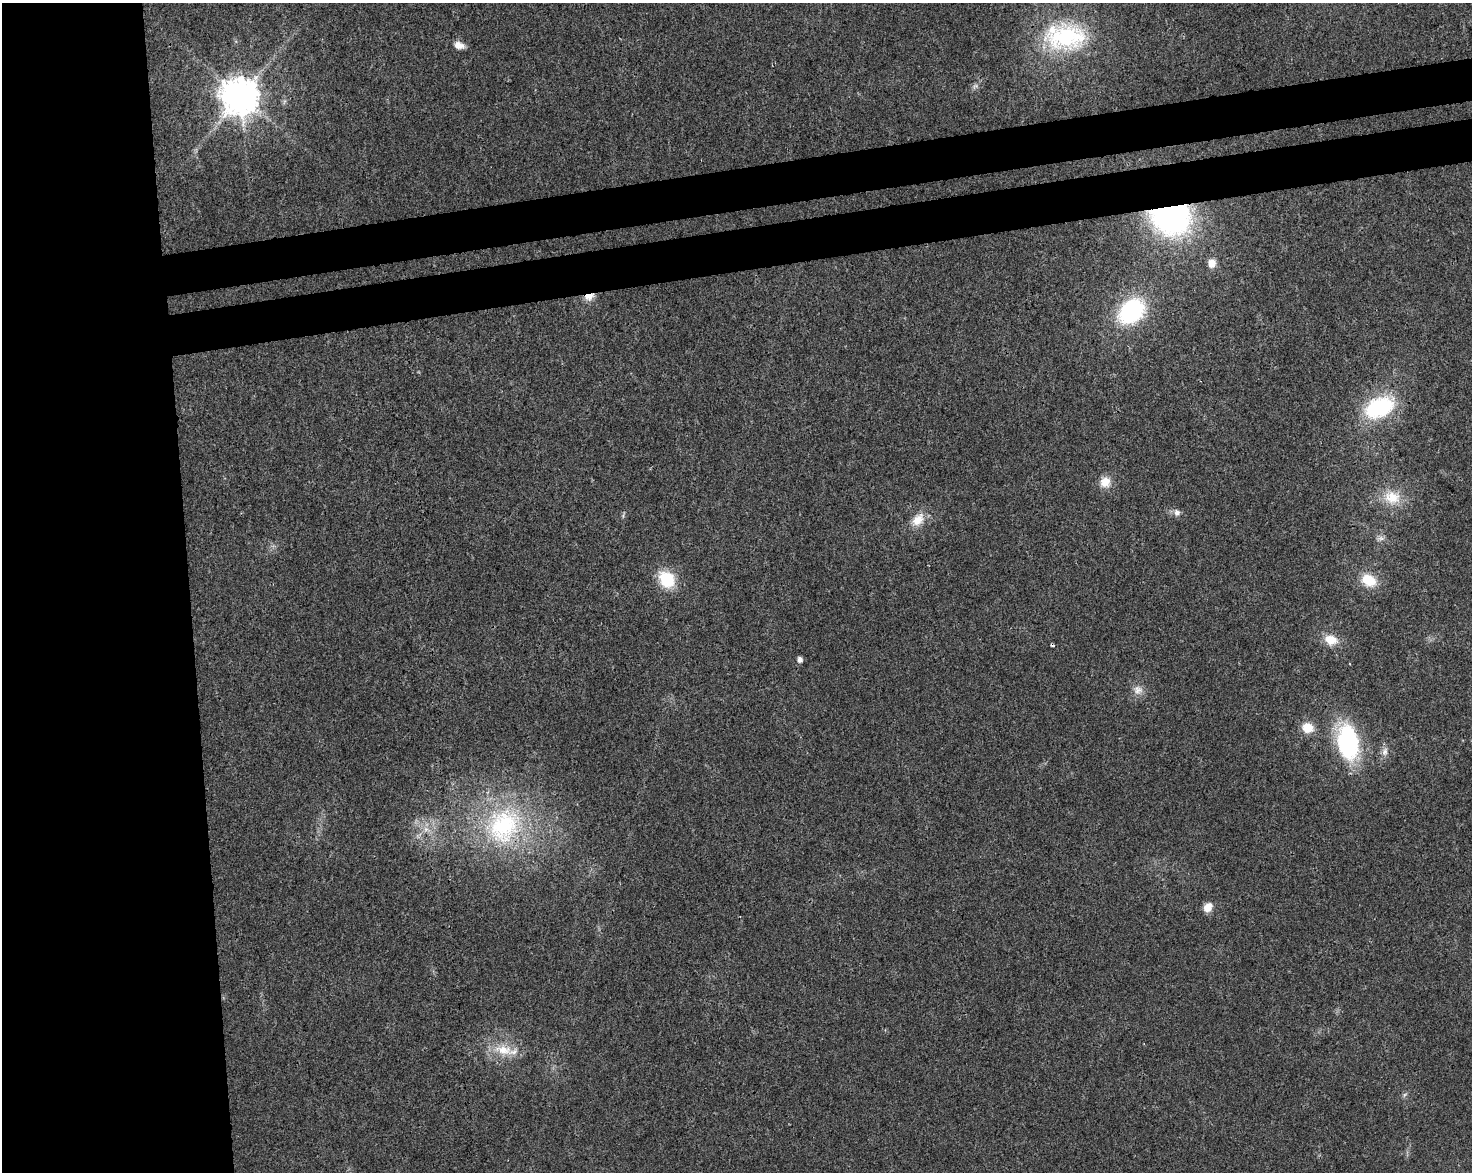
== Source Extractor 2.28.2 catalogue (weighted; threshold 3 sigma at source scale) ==
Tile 7 of 3 x 4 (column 1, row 3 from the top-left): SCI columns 69-1538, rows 1226-2395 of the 4503 x 4793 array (HDU 1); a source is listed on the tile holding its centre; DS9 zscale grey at full resolution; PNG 1474 x 1174 px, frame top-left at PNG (2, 3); no overlay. Shown black and unused: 19% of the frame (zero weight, under 3 of 4 exposures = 5% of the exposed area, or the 3 px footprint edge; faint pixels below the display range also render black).
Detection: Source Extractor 2.28.2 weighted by HDU 2 'WHT'; one run over the whole footprint, this tile lists its part. Background 0.0167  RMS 0.0027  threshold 0.0123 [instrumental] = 3 sigma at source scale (4.5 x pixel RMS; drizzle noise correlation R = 1.50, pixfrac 1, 0.0396/0.0396 arcsec/px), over >= 5 px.
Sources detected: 28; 2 too faint to see at this stretch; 1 cosmic-ray / hot-pixel residue — not listed; the other 25 listed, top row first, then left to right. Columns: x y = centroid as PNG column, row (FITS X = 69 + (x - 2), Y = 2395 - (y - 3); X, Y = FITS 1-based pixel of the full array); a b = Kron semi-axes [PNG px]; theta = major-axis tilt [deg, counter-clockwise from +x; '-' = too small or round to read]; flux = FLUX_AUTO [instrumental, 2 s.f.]
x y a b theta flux
1065 36 51 32 -1 34
459 45 13 8 -18 2.1
241 96 11 10 - 770
1171 216 29 24 -11 85
1212 263 9 8 - 2.5
589 297 12 8 21 2.4
1131 311 29 21 42 29
1379 407 24 15 25 32
1105 482 14 13 - 3.3
1392 497 25 20 -16 7.8
1177 513 10 8 -79 1.3
918 520 20 14 48 4.5
1381 538 10 6 9 1
667 579 21 17 -52 9.9
1369 580 19 14 -28 6.8
1331 640 16 12 -15 4.5
800 659 6 5 - 1.3
1138 690 13 12 - 2.3
1308 728 15 13 -19 4
1348 742 35 20 -82 35
1385 751 12 8 78 1.5
504 826 57 46 61 41
426 829 7 6 - 1.2
1208 907 11 8 55 2.7
503 1050 29 13 -9 7
Overlapping masked pixels (flux is a lower limit): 3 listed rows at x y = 1171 216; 589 297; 504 826